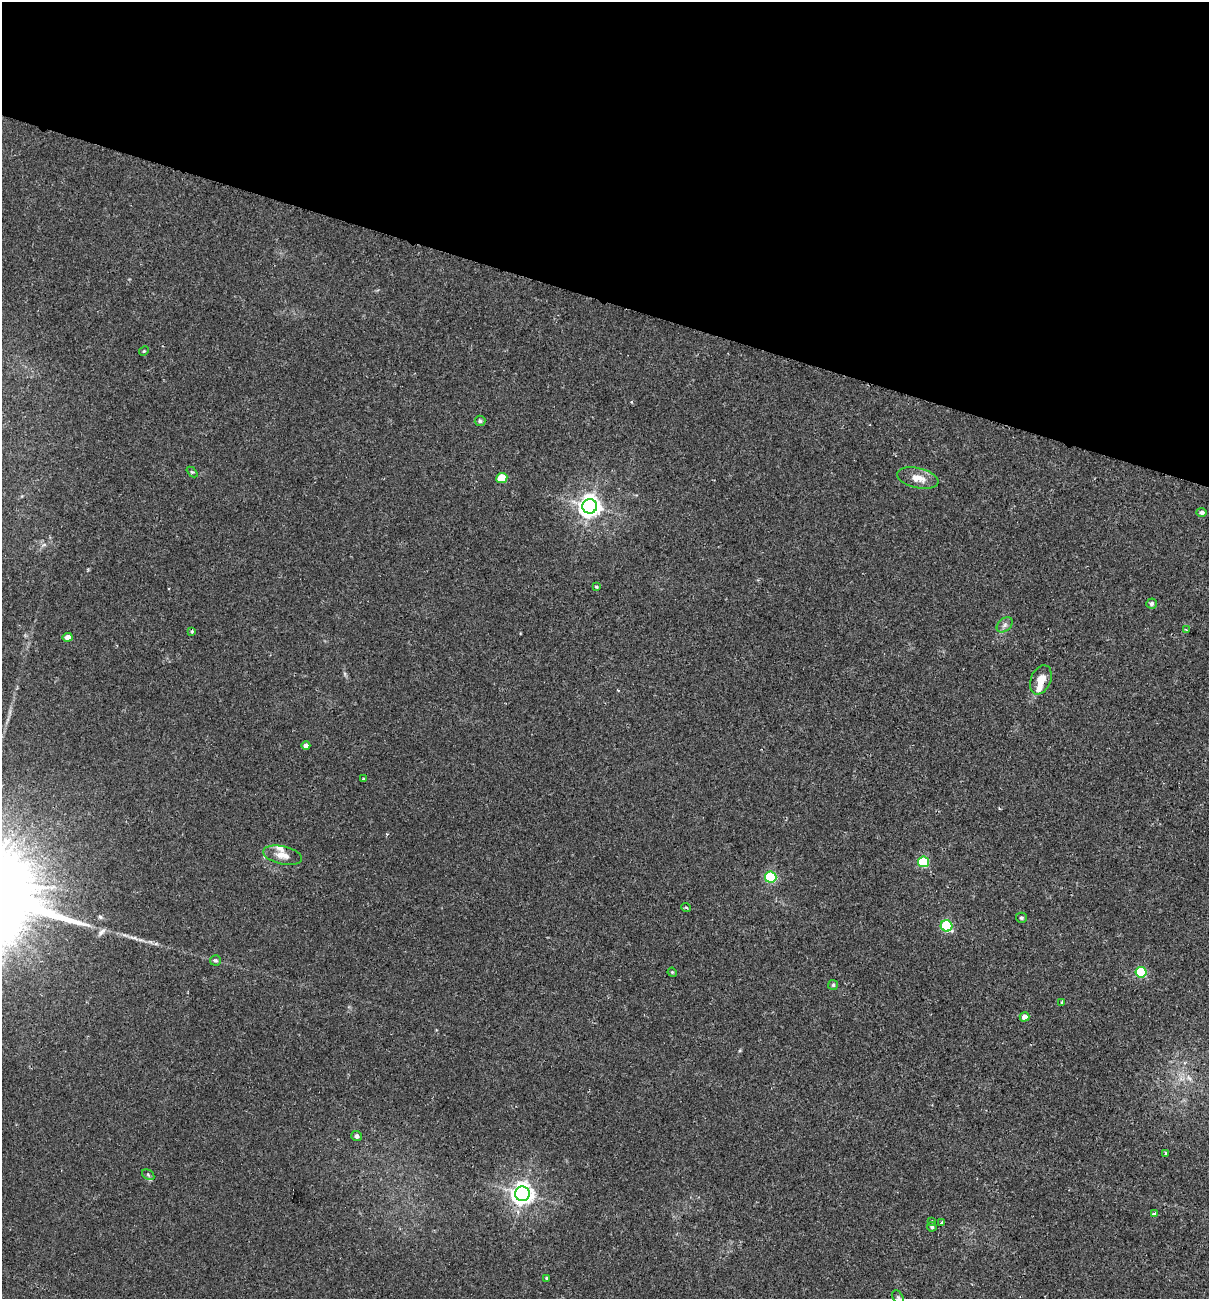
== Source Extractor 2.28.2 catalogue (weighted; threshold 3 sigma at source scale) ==
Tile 2 of 4 x 4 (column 2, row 1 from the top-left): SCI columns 1515-2721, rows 3912-5208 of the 5318 x 5231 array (HDU 1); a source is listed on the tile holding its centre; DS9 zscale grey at full resolution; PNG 1211 x 1301 px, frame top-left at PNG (2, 2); each listed source drawn as its Kron ellipse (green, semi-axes under 4 px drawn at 4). Shown black and unused: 23% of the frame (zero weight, under 2 of 3 exposures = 3% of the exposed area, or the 3 px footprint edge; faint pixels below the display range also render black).
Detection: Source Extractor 2.28.2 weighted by HDU 2 'WHT'; one run over the whole footprint, this tile lists its part. Background 0.0243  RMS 0.0061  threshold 0.0275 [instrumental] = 3 sigma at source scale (4.5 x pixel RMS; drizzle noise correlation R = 1.50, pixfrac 1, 0.05/0.05 arcsec/px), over >= 5 px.
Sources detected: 40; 2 inside a brighter listed object's ellipse — not listed separately; the other 38 listed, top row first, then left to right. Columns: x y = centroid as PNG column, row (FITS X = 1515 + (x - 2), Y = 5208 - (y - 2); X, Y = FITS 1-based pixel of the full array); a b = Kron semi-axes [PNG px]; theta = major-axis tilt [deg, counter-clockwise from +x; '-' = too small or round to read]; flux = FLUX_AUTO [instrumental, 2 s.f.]
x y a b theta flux
144 351 5 4 - 0.76
480 421 5 5 - 0.94
192 472 6 4 -42 0.7
502 478 5 5 - 19
918 478 21 10 -13 7.3
590 506 7 7 - 400
1202 512 5 4 - 1.9
596 587 4 3 - 0.69
1152 604 5 5 - 1.7
1005 625 9 6 42 1.9
1186 630 3 2 - 0.69
192 631 4 3 - 0.78
67 637 5 4 - 4.3
1041 680 15 10 67 6.7
306 746 4 4 - 3
363 779 3 2 - 0.58
283 855 20 9 -12 5.7
924 862 5 5 - 41
771 877 6 5 - 56
686 907 5 3 - 0.6
1021 918 5 5 - 0.98
947 926 6 5 - 53
215 960 5 5 - 1
672 972 5 3 - 0.63
1141 972 5 5 - 46
833 985 5 5 - 0.82
1062 1002 3 3 - 0.91
1025 1017 5 4 - 4.1
356 1136 5 5 - 2.2
1166 1153 4 3 - 0.87
148 1175 7 4 -32 1.1
522 1194 7 7 - 400
1154 1214 4 4 - 1.3
932 1221 2 2 - 0.39
942 1223 4 3 - 1
932 1227 5 4 - 0.96
547 1278 3 3 - 0.62
898 1298 8 5 -63 1.1
Isophote crosses this tile's border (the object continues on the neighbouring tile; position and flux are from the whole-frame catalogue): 1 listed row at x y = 898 1298